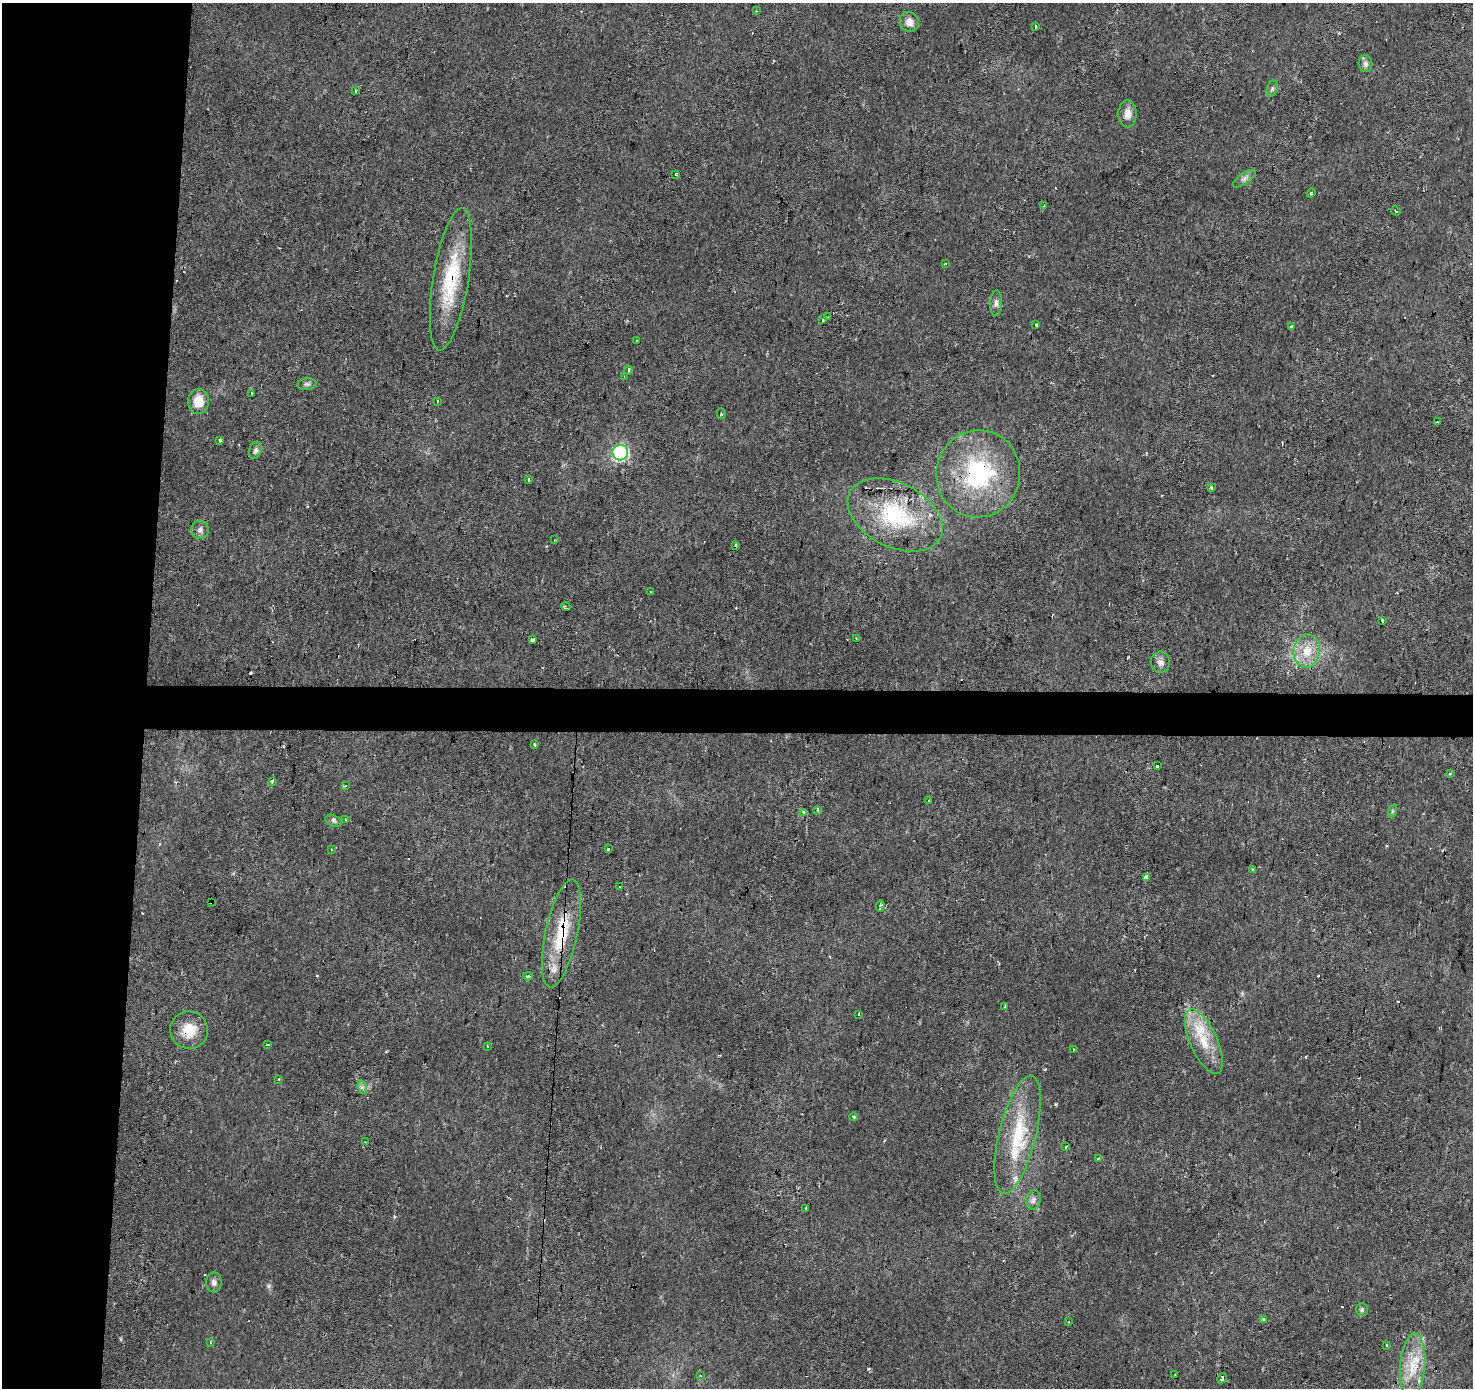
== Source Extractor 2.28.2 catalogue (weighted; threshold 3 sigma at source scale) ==
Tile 4 of 3 x 3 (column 1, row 2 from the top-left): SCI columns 5-1475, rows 1662-3047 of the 4418 x 4659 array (HDU 1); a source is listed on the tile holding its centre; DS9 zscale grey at full resolution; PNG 1475 x 1390 px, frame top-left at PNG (2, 3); each listed source drawn as its Kron ellipse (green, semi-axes under 4 px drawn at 4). Shown black and unused: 13% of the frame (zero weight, under 2 of 3 exposures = <1% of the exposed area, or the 3 px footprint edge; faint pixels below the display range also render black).
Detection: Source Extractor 2.28.2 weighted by HDU 2 'WHT'; one run over the whole footprint, this tile lists its part. Background 0.0215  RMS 0.0033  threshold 0.015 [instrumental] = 3 sigma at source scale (4.5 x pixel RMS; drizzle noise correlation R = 1.50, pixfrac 1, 0.0396/0.0396 arcsec/px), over >= 5 px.
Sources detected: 130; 34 cosmic-ray / hot-pixel residue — neither listed nor drawn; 5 inside a brighter listed object's ellipse — not listed separately; the other 91 listed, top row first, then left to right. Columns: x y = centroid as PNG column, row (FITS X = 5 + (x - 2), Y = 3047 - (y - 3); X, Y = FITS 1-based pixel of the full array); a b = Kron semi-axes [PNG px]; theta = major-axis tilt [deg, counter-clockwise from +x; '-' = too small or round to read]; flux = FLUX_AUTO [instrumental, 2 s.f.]
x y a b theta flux
756 11 3 3 - 0.2
909 22 10 9 - 2.9
1035 27 4 3 - 3.4
1365 64 8 7 - 1.3
1272 89 8 5 71 0.79
355 91 3 3 - 1.1
1127 114 13 9 -88 2.6
675 174 3 3 - 2
1244 179 13 5 35 1.3
1311 193 4 4 - 0.36
1044 206 4 3 - 1.5
1396 211 5 2 - 0.31
945 263 2 2 - 0.31
451 279 72 18 81 23
996 303 13 6 88 1.3
828 317 3 3 - 0.24
822 320 3 3 - 0.92
1036 325 3 3 - 1.4
1292 326 4 3 - 0.56
636 341 3 3 - 0.77
628 370 4 3 - 4
624 376 2 2 - 0.26
307 384 10 6 8 0.92
251 393 3 3 - 1.4
198 401 12 10 -89 5.5
437 401 3 3 - 1.1
721 414 5 3 - 0.38
1437 422 3 3 - 1.3
220 440 4 3 - 8.6
255 450 9 6 69 1.1
620 453 8 7 - 62
978 474 44 42 77 39
529 479 3 3 - 0.64
1211 488 3 3 - 1
895 515 51 32 -27 31
200 530 9 8 - 1.5
554 540 3 2 - 0.35
735 546 3 3 - 4.1
651 591 3 2 - 0.36
566 607 5 3 - 0.75
1382 621 3 3 - 0.77
856 638 3 3 - 0.4
533 639 4 3 - 3.3
1307 651 17 13 80 6.9
1160 662 10 9 - 1.8
535 745 3 3 - 3.2
1157 766 3 3 - 2.1
1450 774 4 3 - 0.36
272 781 3 3 - 0.4
345 785 3 2 - 0.81
929 800 3 2 - 0.28
818 810 4 3 - 0.46
1392 811 6 4 71 0.5
804 812 3 3 - 1.6
345 820 3 3 - 1.6
333 821 8 5 -27 0.9
331 849 3 2 - 0.64
608 849 3 3 - 0.71
1253 869 3 3 - 0.48
1147 877 3 3 - 29
620 887 3 3 - 1.8
211 902 3 3 - 0.45
880 906 6 3 83 1.4
561 934 55 16 78 18
528 976 5 4 - 0.62
1005 1006 3 3 - 1.2
859 1015 3 3 - 1.9
189 1030 19 18 - 7.8
1204 1042 35 13 -66 10
267 1045 3 3 - 1.6
487 1046 3 3 - 1.1
1073 1049 3 2 - 0.35
278 1079 3 2 - 0.32
362 1087 7 4 -72 0.86
854 1117 4 3 - 0.64
1018 1135 61 18 76 21
366 1142 4 2 - 0.7
1066 1147 3 3 - 1
1098 1159 3 3 - 0.71
1033 1200 10 7 78 1.4
806 1208 3 2 - 0.49
214 1282 10 8 -89 1.3
1362 1310 6 5 - 0.66
1264 1320 4 3 - 2.2
1068 1322 3 2 - 0.37
210 1342 3 3 - 0.37
1386 1345 3 2 - 0.43
1413 1366 33 12 85 10
1175 1375 3 2 - 0.53
700 1376 3 3 - 2.3
1222 1378 5 3 - 5.6
Overlapping masked pixels (flux is a lower limit): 7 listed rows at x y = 451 279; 978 474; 895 515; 211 902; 561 934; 189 1030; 1413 1366
Unlisted compact peaks at least as high as the median listed source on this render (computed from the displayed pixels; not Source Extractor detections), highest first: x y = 269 1286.